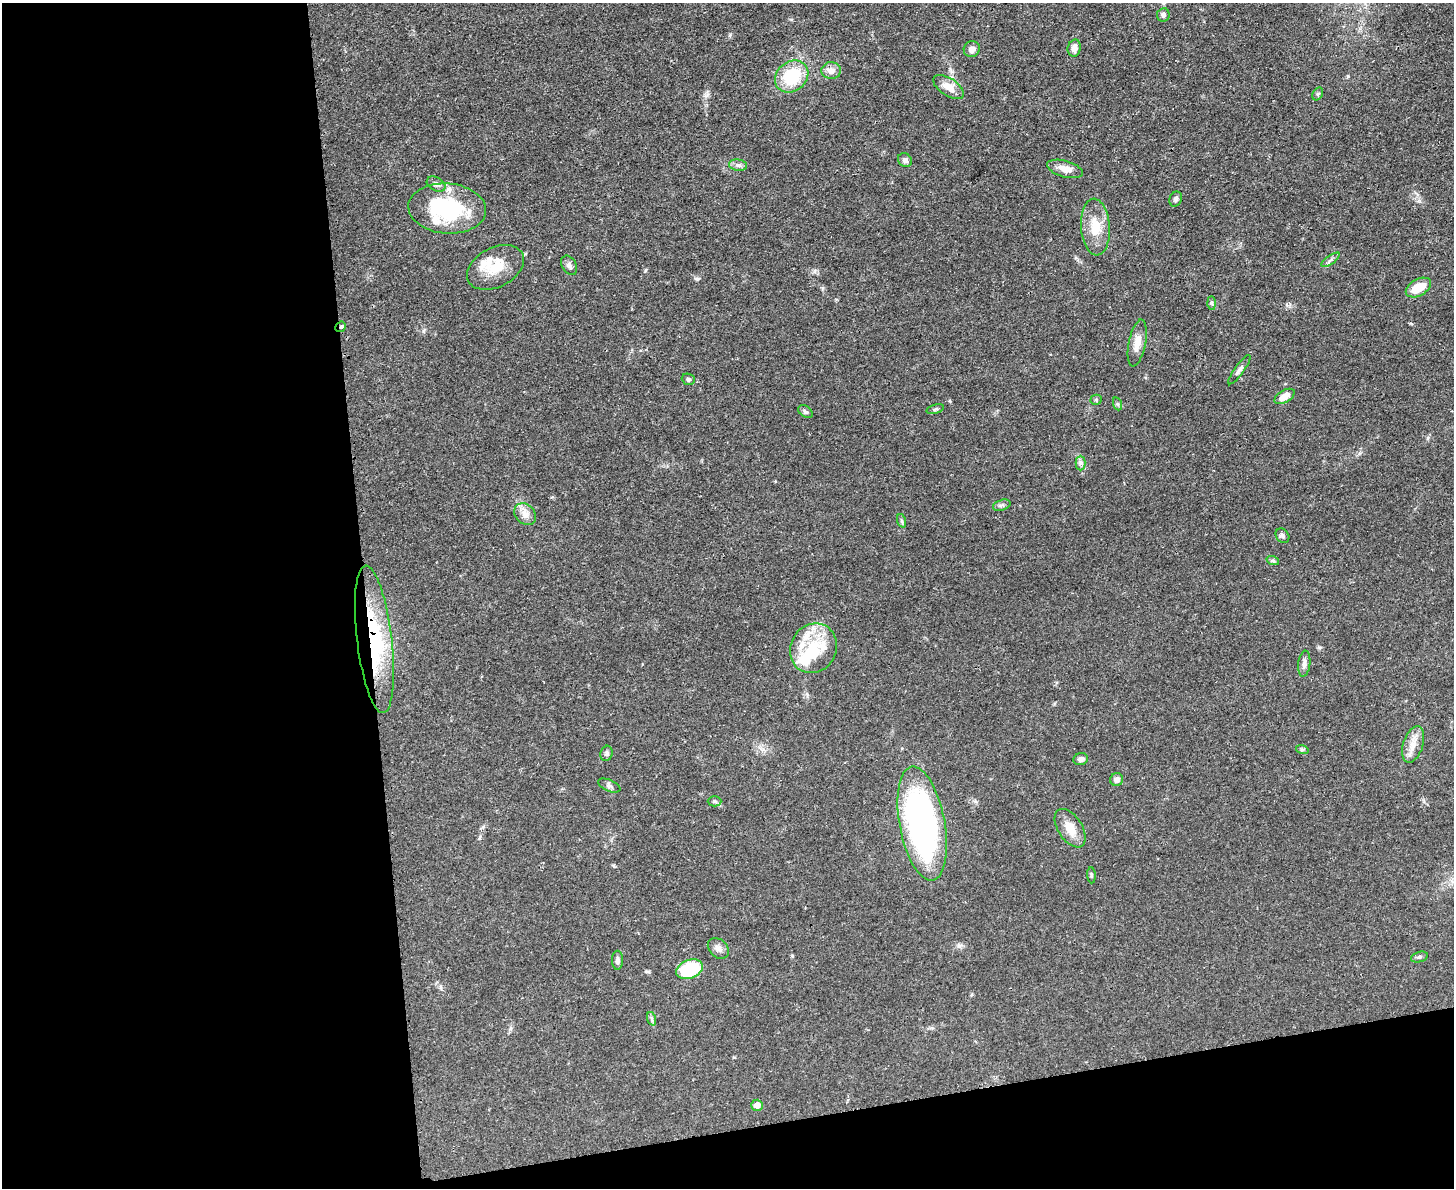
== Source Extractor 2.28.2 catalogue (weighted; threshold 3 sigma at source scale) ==
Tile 10 of 3 x 4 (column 1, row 4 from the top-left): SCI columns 142-1593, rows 13-1198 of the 4749 x 4767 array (HDU 1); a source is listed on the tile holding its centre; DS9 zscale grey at full resolution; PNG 1456 x 1190 px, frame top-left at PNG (2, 3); each listed source drawn as its Kron ellipse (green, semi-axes under 4 px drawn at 4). Shown black and unused: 31% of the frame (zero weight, under 3 of 4 exposures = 2% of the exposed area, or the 3 px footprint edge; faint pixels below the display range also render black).
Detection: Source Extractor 2.28.2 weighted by HDU 2 'WHT'; one run over the whole footprint, this tile lists its part. Background 0.0461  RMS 0.0053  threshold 0.0236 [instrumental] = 3 sigma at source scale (4.5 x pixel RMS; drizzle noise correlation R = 1.50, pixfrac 1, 0.05/0.05 arcsec/px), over >= 5 px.
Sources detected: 62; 3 inside a brighter object's white glare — neither listed nor drawn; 6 inside a brighter listed object's ellipse — not listed separately; the other 53 listed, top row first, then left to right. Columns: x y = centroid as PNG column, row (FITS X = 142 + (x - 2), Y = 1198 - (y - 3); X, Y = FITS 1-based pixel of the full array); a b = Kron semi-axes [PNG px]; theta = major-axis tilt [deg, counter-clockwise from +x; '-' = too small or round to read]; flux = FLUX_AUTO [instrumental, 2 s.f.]
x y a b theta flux
1163 15 7 6 - 1.7
1074 48 8 6 76 3.3
972 49 8 8 - 2.3
831 71 10 8 2 4
792 76 18 14 39 24
948 87 17 8 -34 6
1318 94 7 5 59 0.9
905 160 7 6 - 1.8
738 165 9 5 -8 1.6
1065 169 18 8 -16 4.9
436 184 10 6 -29 2
1176 199 8 6 67 1.5
447 209 39 25 -4 44
1095 227 28 14 -86 11
1331 260 11 3 35 1.1
569 265 10 7 -60 1.7
495 267 30 19 28 14
1418 288 14 8 30 10
1212 303 6 4 -88 0.82
341 327 6 4 42 0.88
1137 343 24 8 79 5.9
1239 370 18 4 54 1.8
688 379 7 5 -23 1.2
1285 396 11 6 30 5
1096 400 5 5 - 0.75
1118 404 7 4 -70 0.86
935 409 9 4 16 0.98
805 412 8 5 -38 1.2
1081 463 7 5 90 1.4
1002 505 9 5 18 1.2
525 514 12 9 -45 3.8
902 521 7 4 -71 0.84
1282 536 8 6 -54 1.2
1273 561 6 4 -19 0.86
374 639 74 17 -83 55
813 648 25 23 57 20
1304 664 13 6 83 2.4
1413 744 19 10 72 5.7
1302 749 6 4 -18 0.75
607 753 8 6 73 1.1
1081 759 7 6 - 1.6
1117 780 6 6 - 2.6
609 786 12 5 -24 1.4
714 801 7 5 0 0.92
922 824 58 22 -79 170
1070 828 21 12 -57 8
1091 875 8 3 -86 0.81
718 948 12 9 -43 2.7
1419 957 9 5 16 1.1
617 960 9 5 90 1.6
689 969 14 9 21 33
652 1019 7 4 -71 1
757 1105 6 5 - 3.9
Overlapping masked pixels (flux is a lower limit): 2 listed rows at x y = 341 327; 374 639
Unlisted compact peaks at least as high as the median listed source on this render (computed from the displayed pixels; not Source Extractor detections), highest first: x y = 707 95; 1348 76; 1319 647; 423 331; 698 279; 730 34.